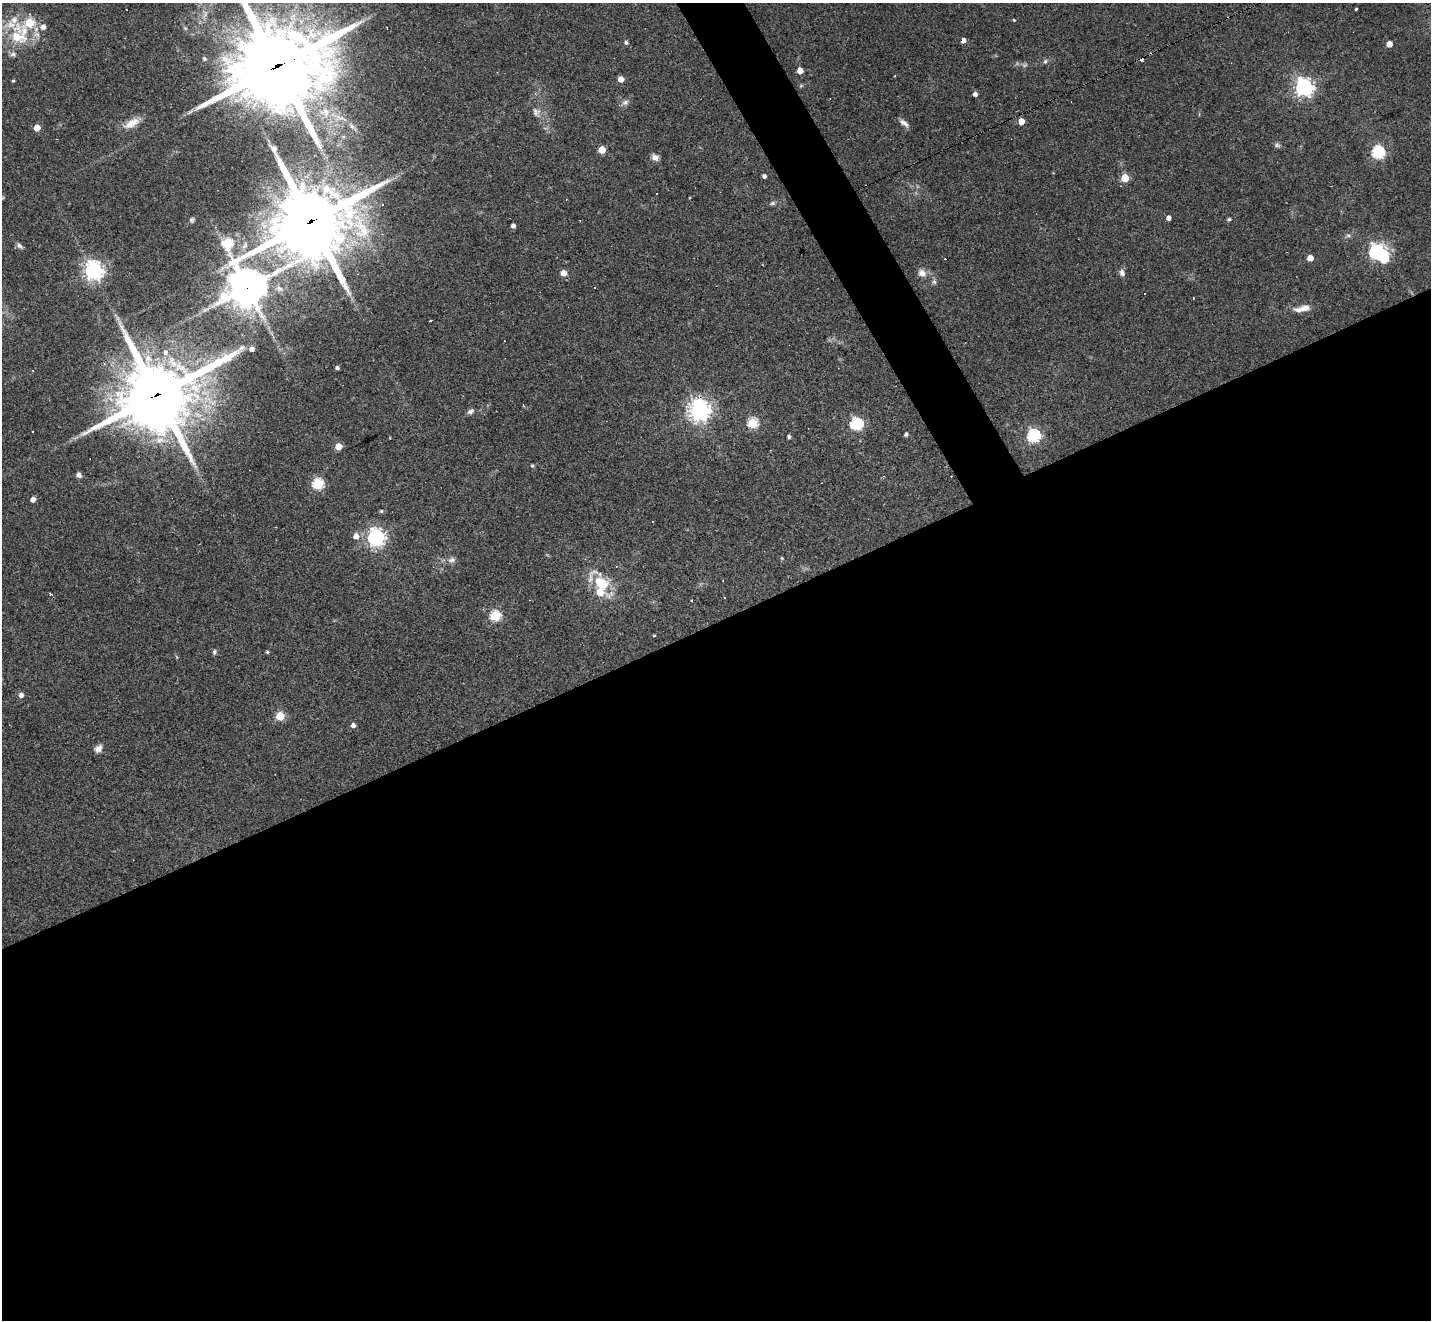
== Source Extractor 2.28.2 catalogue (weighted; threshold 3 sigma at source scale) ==
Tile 15 of 4 x 4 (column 3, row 4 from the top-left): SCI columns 2861-4289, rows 285-1602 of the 5719 x 5707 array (HDU 1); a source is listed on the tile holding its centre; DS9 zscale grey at full resolution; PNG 1433 x 1322 px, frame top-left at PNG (2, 3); no overlay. Shown black and unused: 55% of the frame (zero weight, under 2 of 3 exposures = <1% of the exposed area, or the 3 px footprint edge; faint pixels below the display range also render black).
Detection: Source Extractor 2.28.2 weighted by HDU 2 'WHT'; one run over the whole footprint, this tile lists its part. Background 0.0432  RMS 0.005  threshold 0.0224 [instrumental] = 3 sigma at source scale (4.5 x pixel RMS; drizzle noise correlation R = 1.50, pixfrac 1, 0.05/0.05 arcsec/px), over >= 5 px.
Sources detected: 102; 11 cosmic-ray / hot-pixel residue — not listed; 8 inside a brighter listed object's ellipse — not listed separately; the other 83 listed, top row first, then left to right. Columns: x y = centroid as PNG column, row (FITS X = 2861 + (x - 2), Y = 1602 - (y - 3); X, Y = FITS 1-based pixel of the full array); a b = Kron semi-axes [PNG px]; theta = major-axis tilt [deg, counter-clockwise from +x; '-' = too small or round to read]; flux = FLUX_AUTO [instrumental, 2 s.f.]
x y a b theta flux
1356 9 3 3 - 2.4
185 28 6 5 - 0.79
19 36 39 28 80 24
963 40 4 4 - 2.7
626 43 5 4 - 1.1
1389 44 5 4 - 4.7
204 59 5 5 - 0.9
1045 61 6 5 - 0.93
1025 65 8 5 25 1
278 66 35 29 15 5600
800 70 5 4 - 5.7
621 79 5 4 - 5.5
13 81 4 3 - 0.56
801 86 5 5 - 0.64
1304 87 7 6 - 240
975 94 4 4 - 1.8
625 102 10 8 18 2
325 112 14 13 - 7.5
536 112 13 10 -56 3.2
1021 121 5 4 - 6.5
131 123 23 10 30 6.1
904 123 13 6 -38 2.4
37 128 5 4 - 7.6
1277 145 8 6 -16 1.1
602 150 5 5 - 13
1378 152 6 6 - 77
655 157 9 7 -31 2.3
764 176 4 4 - 1.5
1125 178 5 5 - 18
657 193 2 2 - 0.38
773 203 7 5 16 1.1
383 204 3 3 - 0.56
1169 218 4 4 - 2.3
1229 219 6 4 88 0.72
192 220 6 5 - 0.93
312 221 28 24 27 4200
513 226 4 4 - 1.9
1348 236 7 4 0 0.96
227 243 8 6 -73 35
19 245 9 6 -45 1.4
1376 252 9 7 -34 130
1310 258 5 4 - 5.6
93 270 7 7 - 250
563 273 5 4 - 5.7
922 273 10 8 -44 3.4
1122 273 8 7 - 1.9
934 282 7 6 - 1.1
595 287 2 2 - 0.36
247 288 14 12 21 1300
1306 308 11 8 2 3.4
430 321 3 3 - 1.6
252 349 4 4 - 2.2
165 352 7 6 - 1.9
337 368 4 3 - 1.2
157 395 29 25 29 3200
700 410 7 7 - 360
470 411 9 6 31 1.6
753 423 5 5 - 37
856 424 6 6 - 65
32 431 3 3 - 1.4
906 434 4 3 - 1.3
1033 435 6 6 - 79
789 436 4 3 - 1.4
390 438 3 2 - 0.39
338 446 5 5 - 11
532 466 4 4 - 0.88
79 475 6 5 - 2.1
318 484 5 5 - 48
33 499 5 4 - 2.8
381 511 5 4 - 0.72
356 536 6 5 - 4.5
376 538 7 6 - 210
782 558 5 4 - 0.59
452 560 11 7 17 2.1
601 583 33 15 -46 19
495 616 5 5 - 40
654 635 3 3 - 0.53
214 652 7 5 70 1
267 652 4 4 - 0.7
21 695 5 5 - 2.3
280 716 5 5 - 21
353 725 5 4 - 2
98 748 10 8 46 2.4
Overlapping masked pixels (flux is a lower limit): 5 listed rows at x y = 278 66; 312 221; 247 288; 157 395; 700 410
Isophote crosses this tile's border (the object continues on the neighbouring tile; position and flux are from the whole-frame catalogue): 1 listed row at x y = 278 66